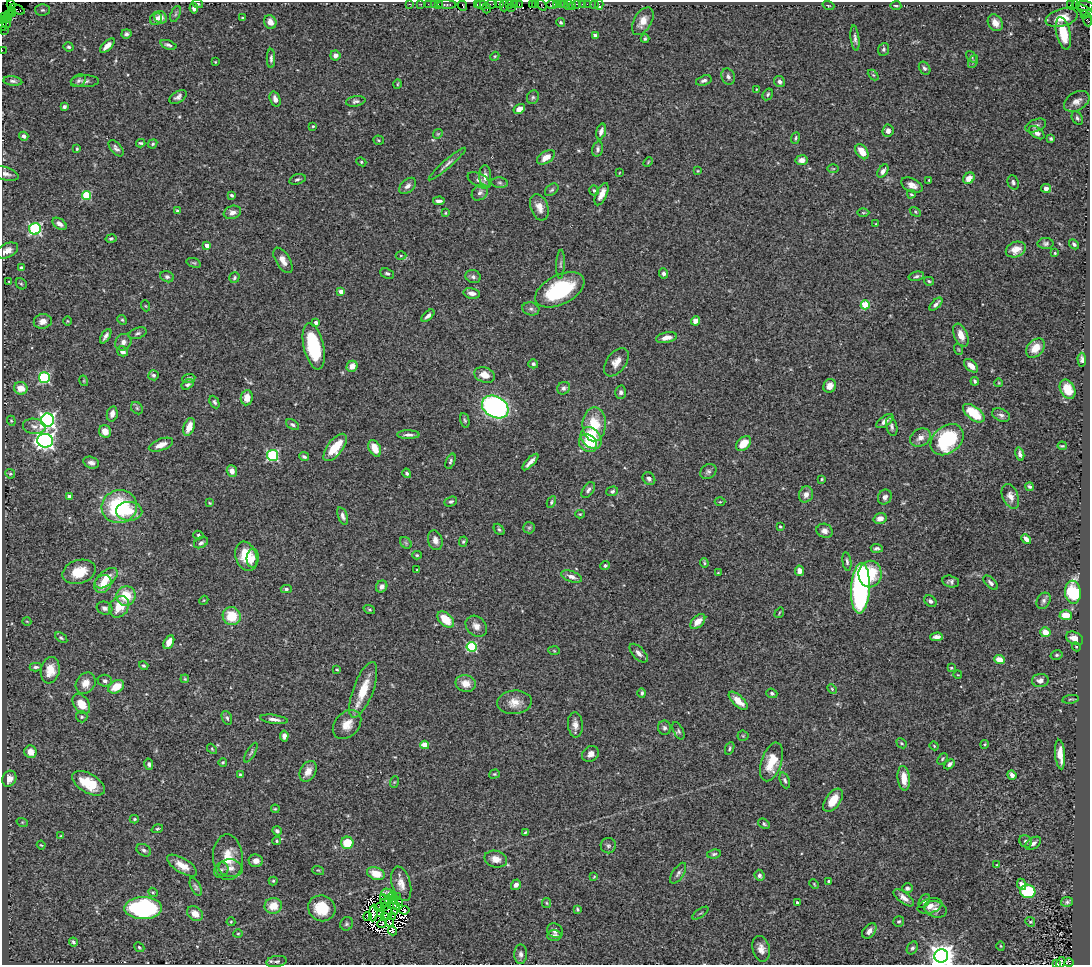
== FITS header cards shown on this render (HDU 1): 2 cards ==
NAXIS1  =                 1088
NAXIS2  =                  963

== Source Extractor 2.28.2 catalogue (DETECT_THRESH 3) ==
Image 1088 x 963 px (HDU 1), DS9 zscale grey, 1 PNG px = 1 image px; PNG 1092 x 967 px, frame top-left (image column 1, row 963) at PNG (2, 2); each listed source drawn as its Kron ellipse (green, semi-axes under 4 px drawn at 4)
Background 0.72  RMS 0.028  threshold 0.0854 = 3 sigma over >= 5 px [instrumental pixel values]
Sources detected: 476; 6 with non-positive FLUX_AUTO (blend fragments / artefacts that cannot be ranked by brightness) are neither listed nor drawn; the other 470 listed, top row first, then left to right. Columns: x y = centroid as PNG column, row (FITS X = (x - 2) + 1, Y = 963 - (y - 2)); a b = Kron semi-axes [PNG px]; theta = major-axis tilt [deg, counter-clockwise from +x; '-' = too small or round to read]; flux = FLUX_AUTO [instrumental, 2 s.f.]
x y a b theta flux
198 4 5 3 - 2.3
409 4 3 2 - 31
421 4 2 2 - 24
428 4 2 2 - 28
434 4 2 2 - 45
447 4 9 3 -1 120
477 4 3 2 - 25
491 4 6 3 10 97
499 4 4 2 - 140
510 4 4 2 - 37
515 4 4 2 - 45
532 4 3 3 - 49
536 4 3 3 - 84
557 4 3 2 - 38
561 4 3 2 - 53
565 4 4 3 - 40
576 4 3 2 - 57
582 4 2 2 - 12
587 4 2 2 - 17
595 4 2 2 - 5.8
1075 4 3 2 - 12
11 5 4 3 - 160
438 5 3 3 - 49
482 5 5 4 - 97
519 5 3 3 - 56
542 5 6 3 -54 83
552 5 5 4 - 110
569 5 5 3 - 25
599 5 5 3 - 13
1070 5 3 3 - 160
463 6 5 3 - 99
504 6 6 4 -89 98
572 6 2 2 - 14
828 6 6 3 -19 1.9
896 6 5 3 - 3.1
1085 6 9 5 -4 180
512 7 3 2 - 20
194 8 5 4 - 7.6
486 8 5 3 - 72
17 9 8 3 -25 85
11 10 4 3 - 190
43 10 7 5 -1 4.3
1085 11 10 4 -36 230
13 14 4 3 - 55
175 14 8 4 67 3.4
9 15 3 2 - 39
1084 15 3 2 - 65
4 16 3 3 - 12
161 17 7 6 - 14
242 18 4 3 - 1.9
1062 18 16 8 14 28
8 19 3 2 - 33
156 19 6 5 - 9
1088 19 7 3 -85 77
4 20 3 2 - 31
643 21 15 8 59 20
270 22 7 6 - 14
561 22 4 4 - 2.9
7 23 5 2 - 47
995 23 9 7 -55 16
3 25 6 2 -88 71
3 30 2 2 - 17
1063 33 16 7 -77 53
126 34 5 4 - 4.8
595 35 4 3 - 7.8
855 38 13 4 -83 6.7
645 39 4 4 - 3.5
168 45 8 4 -18 5.5
107 46 9 4 44 15
69 47 5 4 - 3.1
884 49 6 5 - 4.5
2 50 2 2 - 15
335 55 5 5 - 7.9
495 56 4 3 - 1.9
972 57 6 3 -53 2.3
271 58 9 4 -90 4.9
973 61 7 4 64 3.1
215 62 3 2 - 1.4
924 68 7 5 -57 5.5
873 75 6 4 -44 2.3
728 77 8 6 -65 5.9
704 80 8 5 18 6.1
13 81 9 4 -7 5.4
78 81 8 5 33 4.8
85 81 14 6 1 7.5
779 82 6 5 - 6
397 84 5 3 - 1.8
756 89 3 2 - 1.4
768 94 6 4 59 3
178 97 9 5 33 6.9
533 97 7 5 64 4.1
275 99 8 5 -72 9.3
356 101 10 5 9 6
1077 101 14 9 30 13
64 107 4 3 - 4.2
519 109 6 4 31 13
1077 118 7 5 -62 4.1
1036 125 11 6 22 6.4
313 126 3 2 - 1.8
601 131 8 4 73 8.2
888 131 6 5 - 8.5
1037 133 9 5 -37 9.7
438 134 5 4 - 2.3
24 136 5 4 - 6.2
796 138 6 4 69 3.3
1051 139 4 3 - 2.8
378 140 5 4 - 2.4
141 143 5 3 - 2.6
153 144 5 4 - 2.7
116 148 9 5 -49 6.2
77 149 4 3 - 2.2
598 149 8 5 77 5.4
862 152 8 5 -56 27
546 157 10 6 33 17
802 160 6 5 - 13
361 162 5 4 - 2.5
648 162 5 3 - 1.8
447 164 24 4 41 8.4
833 169 6 3 0 2
698 171 4 3 - 1.6
883 171 7 4 58 7.7
619 173 4 2 - 1.3
6 174 13 6 -17 8.3
485 176 11 6 -89 10
969 178 6 5 - 16
297 179 8 5 17 4
479 180 12 6 -27 11
929 180 3 2 - 1.4
1013 182 7 5 -68 5.2
500 183 8 5 -6 4.3
912 185 11 6 -24 12
408 186 10 6 42 8.3
1046 188 5 4 - 8.2
552 190 7 5 39 3.9
594 190 5 4 - 3.1
480 192 9 7 42 7.2
602 194 12 5 65 17
911 194 4 3 - 2.5
87 195 4 4 - 94
232 195 4 3 - 3.5
439 201 6 3 5 6.1
539 207 13 8 -70 15
177 211 4 3 - 3
232 212 9 6 19 10
915 212 6 4 -32 2.3
445 213 4 3 - 2.2
863 213 6 4 0 2.7
59 224 8 5 -34 8.6
876 224 3 3 - 1.5
35 229 6 5 - 290
111 239 5 4 - 3.2
1046 244 8 5 1 5
1074 244 5 4 - 4.1
207 245 4 3 - 13
1016 250 10 7 23 17
7 251 12 7 25 13
1055 253 3 3 - 1.9
401 255 5 3 - 2.4
283 260 14 7 -59 15
194 263 7 4 -18 3
561 264 14 4 88 5.1
21 268 4 3 - 6.1
387 273 7 5 -22 4.2
664 273 5 4 - 5.1
916 276 8 4 13 4.2
167 277 7 5 -22 5
473 277 8 6 -18 5.5
234 278 5 5 - 3.7
929 281 5 4 - 2.8
9 282 3 2 - 1.3
21 284 6 5 - 2.7
560 290 26 14 27 150
341 292 4 4 - 17
472 293 8 5 -11 11
936 304 8 3 45 6.6
865 305 4 4 - 75
146 306 5 3 - 1.9
531 309 9 6 -14 5.7
428 316 8 4 42 6.6
122 320 5 4 - 2.7
43 321 9 7 11 12
67 321 5 3 - 1.7
695 321 5 4 - 16
316 322 4 3 - 8.5
138 333 9 5 20 4.9
961 335 12 7 -67 20
106 336 8 4 57 6.1
666 338 10 5 11 14
123 342 9 7 51 9.8
314 346 23 10 -77 120
1035 348 11 8 46 23
958 349 6 3 -71 1.9
122 351 5 4 - 8.7
1082 360 7 4 -88 5
616 362 16 9 53 16
533 364 5 4 - 4.6
352 366 6 5 - 15
971 366 8 5 -43 15
154 375 5 5 - 3.6
484 375 10 7 -19 18
44 378 5 5 - 190
189 378 7 4 7 4.9
84 381 5 3 - 1.8
975 381 4 3 - 3.3
999 383 4 2 - 1.6
188 384 6 4 34 4.1
830 386 7 6 - 16
21 388 7 6 - 23
564 388 7 6 - 5.3
1068 389 10 7 -63 28
621 392 7 5 -88 5
247 398 7 6 - 20
214 402 7 4 -63 4.2
495 407 14 10 -30 560
137 408 7 5 -46 3.5
974 413 12 6 -38 50
112 414 8 5 78 10
1001 415 9 6 -24 6.1
47 420 7 6 - 630
465 420 7 4 -78 3.4
11 421 5 4 - 2.2
885 421 10 5 36 13
594 424 17 11 89 58
293 425 7 4 -32 4.7
34 426 11 7 -7 10
189 427 9 5 70 20
892 427 9 5 -77 5.8
105 431 6 6 - 17
408 435 11 4 0 8.1
920 437 11 8 33 13
591 438 12 9 -48 79
947 440 18 13 40 150
45 441 8 7 - 870
588 443 10 8 -43 28
743 443 9 6 43 29
161 445 13 5 21 16
1062 446 4 3 - 2.2
335 447 16 7 52 48
375 448 9 5 -63 27
1020 454 7 3 -74 5.1
273 455 5 5 - 260
304 457 5 4 - 4.6
450 461 8 4 69 4.2
530 462 10 3 46 10
91 463 8 5 -16 7.4
232 471 6 5 - 12
708 471 8 7 - 5.7
407 473 5 4 - 4.3
10 474 5 4 - 2.8
649 479 7 5 -44 6.8
822 479 4 3 - 2
1030 487 4 3 - 3.6
588 490 9 5 57 6.5
612 491 6 4 17 4
806 494 8 7 - 13
69 496 3 3 - 4.8
1010 496 13 7 -66 13
885 497 8 6 59 6.8
451 501 6 4 22 3.5
551 502 6 4 62 2.9
720 502 5 3 - 2
210 503 4 3 - 1.7
119 507 18 16 14 160
129 511 13 9 -1 33
580 514 5 4 - 2.3
343 516 9 4 -69 7.1
880 519 6 5 - 12
780 526 3 2 - 1.9
529 528 6 5 - 3.7
499 529 6 4 -49 3.2
825 531 8 7 - 9.2
198 535 5 4 - 2.9
1026 539 5 4 - 9.8
435 540 10 7 -74 12
463 542 5 4 - 2.7
201 543 7 5 26 4.5
406 543 6 5 - 3.8
877 548 6 3 -5 4.4
417 555 4 4 - 2.3
246 556 15 10 -70 42
253 558 9 6 86 9.2
847 561 9 4 -82 4.3
704 563 5 3 - 2.3
605 566 5 4 - 4.3
417 570 3 3 - 1.5
799 571 5 4 - 11
79 572 17 11 16 42
718 573 4 3 - 2
870 574 13 11 87 72
572 577 11 5 -19 10
106 578 13 7 40 26
951 581 9 5 -13 5.4
990 583 9 5 -44 5.4
103 584 9 8 - 21
382 586 6 5 - 7.3
860 588 25 9 87 370
286 589 5 4 - 3.9
1073 592 11 8 -85 120
126 596 10 9 - 49
204 600 4 3 - 1.7
930 601 7 5 -43 4.7
1044 601 8 6 61 6.3
119 607 11 9 53 37
105 608 8 6 -18 6.9
369 609 6 4 -18 2.5
779 613 6 3 55 2
1066 615 6 5 - 27
232 616 9 9 - 49
446 620 10 6 -45 40
27 622 4 3 - 1.4
698 622 9 5 43 19
476 626 12 9 -44 13
1045 632 5 4 - 24
937 637 6 4 2 11
61 638 7 4 -37 3.3
1075 638 9 6 -26 17
169 642 7 5 63 18
472 647 5 5 - 150
1076 647 4 4 - 2.4
554 651 6 4 -3 2.1
639 653 11 6 -46 9.9
1057 655 6 4 15 3.1
999 660 5 4 - 30
144 666 5 4 - 3.2
36 667 6 3 1 4.2
951 668 4 3 - 1.8
337 669 4 3 - 1.9
50 670 13 9 79 32
958 675 4 2 - 1.3
185 679 4 3 - 1.7
1040 680 8 6 6 11
105 681 7 6 - 5.1
86 683 11 9 56 19
466 683 10 8 -12 21
116 687 8 6 31 31
832 689 5 3 - 1.9
363 690 29 10 69 47
642 693 4 4 - 4.1
772 693 5 4 - 4.4
1071 699 8 2 9 1.9
738 701 12 5 -43 21
514 702 17 12 5 23
81 704 11 7 -56 34
82 717 6 5 - 3.5
227 718 7 5 -67 4.1
274 719 14 4 -8 9.2
347 724 16 12 46 24
575 725 12 7 -86 12
664 728 7 6 - 5.2
678 731 9 5 -63 4.1
284 736 5 4 - 8.8
743 736 5 5 - 2.4
902 743 5 4 - 2.9
985 744 4 3 - 1.8
425 745 4 4 - 47
934 746 4 3 - 1.7
730 748 6 4 65 2.8
212 749 6 3 -47 2
31 752 6 6 - 19
251 752 11 3 59 3.6
590 754 9 7 38 11
1060 754 15 5 -85 19
942 759 6 4 50 2.6
223 762 4 4 - 2.9
772 762 20 10 71 44
149 764 6 4 -78 4.6
949 764 6 4 41 6
308 771 11 7 61 16
494 774 5 4 - 2.5
240 775 4 3 - 2.8
1012 775 5 4 - 7.3
904 778 12 6 -84 26
9 779 8 6 64 14
785 780 8 4 -69 4.5
394 782 6 3 70 2.3
89 783 18 9 -30 47
833 800 13 7 54 33
275 809 4 3 - 2
134 819 4 4 - 2.4
22 822 6 3 -18 1.9
764 824 6 4 -33 3.6
157 829 6 4 19 2.6
277 831 5 4 - 3.9
525 832 4 2 - 2.3
61 836 4 4 - 2.1
276 841 4 4 - 2.3
1026 841 6 6 - 5
347 843 6 6 - 53
1033 843 8 5 35 6.9
41 845 4 3 - 1.9
608 846 7 7 - 5.1
144 850 8 5 -29 4.9
714 854 7 4 8 3.7
228 857 23 15 -87 42
496 859 11 8 -15 18
256 861 7 6 - 12
996 865 4 2 - 1.5
182 866 17 7 -32 22
231 868 12 9 -7 13
221 870 8 6 54 6.3
318 870 6 3 -18 2.1
678 873 12 5 56 6.6
376 874 9 6 -21 29
760 875 6 5 - 5.6
594 877 3 2 - 1.4
273 881 4 4 - 2.3
829 881 3 3 - 2.8
401 884 17 9 -75 19
814 884 5 3 - 1.7
1022 884 6 4 -65 8.3
516 885 5 4 - 8.9
196 887 10 5 -63 4.6
907 888 5 5 - 4.5
1028 891 7 6 - 100
153 892 5 4 - 2.4
387 893 6 4 -2 2.3
392 896 5 3 - 4.9
397 897 2 2 - 1.9
904 898 12 5 -38 12
385 899 5 2 - 1.1
394 900 4 3 - 3.7
389 901 3 2 - 1.2
924 901 7 5 57 4.2
400 902 3 3 - 3.1
797 902 3 3 - 3.1
1067 902 6 5 - 4
384 903 3 2 - 3.5
547 903 5 4 - 2.7
394 905 3 3 - 6.7
273 906 8 8 - 30
384 906 2 2 - 0.75
930 906 13 7 17 16
379 907 5 2 - 1.7
397 907 3 2 - 3.2
143 908 19 11 1 340
322 908 14 12 -27 57
577 909 4 3 - 2.7
935 909 11 8 -18 11
405 910 5 3 - 6.9
394 912 3 2 - 2.6
373 913 8 3 84 0.55
380 913 3 2 - 2.9
387 913 7 5 -88 4
700 913 9 2 35 2.1
195 914 8 6 -37 21
393 916 3 2 - 0.66
368 917 4 2 - 0.52
385 917 3 3 - 8.6
899 921 5 5 - 3.5
231 922 4 4 - 1.9
389 922 5 2 - 0.17
1030 922 5 4 - 2.4
382 923 5 2 - 1.4
347 924 7 6 - 3.9
392 931 5 3 - 6.8
555 931 8 7 - 7.2
869 931 9 5 49 11
238 934 5 4 - 2.2
554 936 7 5 2 6.8
73 942 4 3 - 4.3
1001 946 5 3 - 1.6
139 947 5 4 - 3
912 948 7 5 58 4
761 949 13 8 -77 14
521 954 9 6 90 8
941 956 7 6 - 2200
277 961 10 5 8 5.4
1061 962 6 3 64 1.6
1069 963 4 4 - 410
1057 964 3 2 - 1.8
At the frame edge (FLAGS 8, measured only in part): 11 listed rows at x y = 11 5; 1085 6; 1088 19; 4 20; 3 25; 3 30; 2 50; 941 956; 1061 962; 1069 963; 1057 964
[6 non-positive-flux detections neither listed nor drawn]